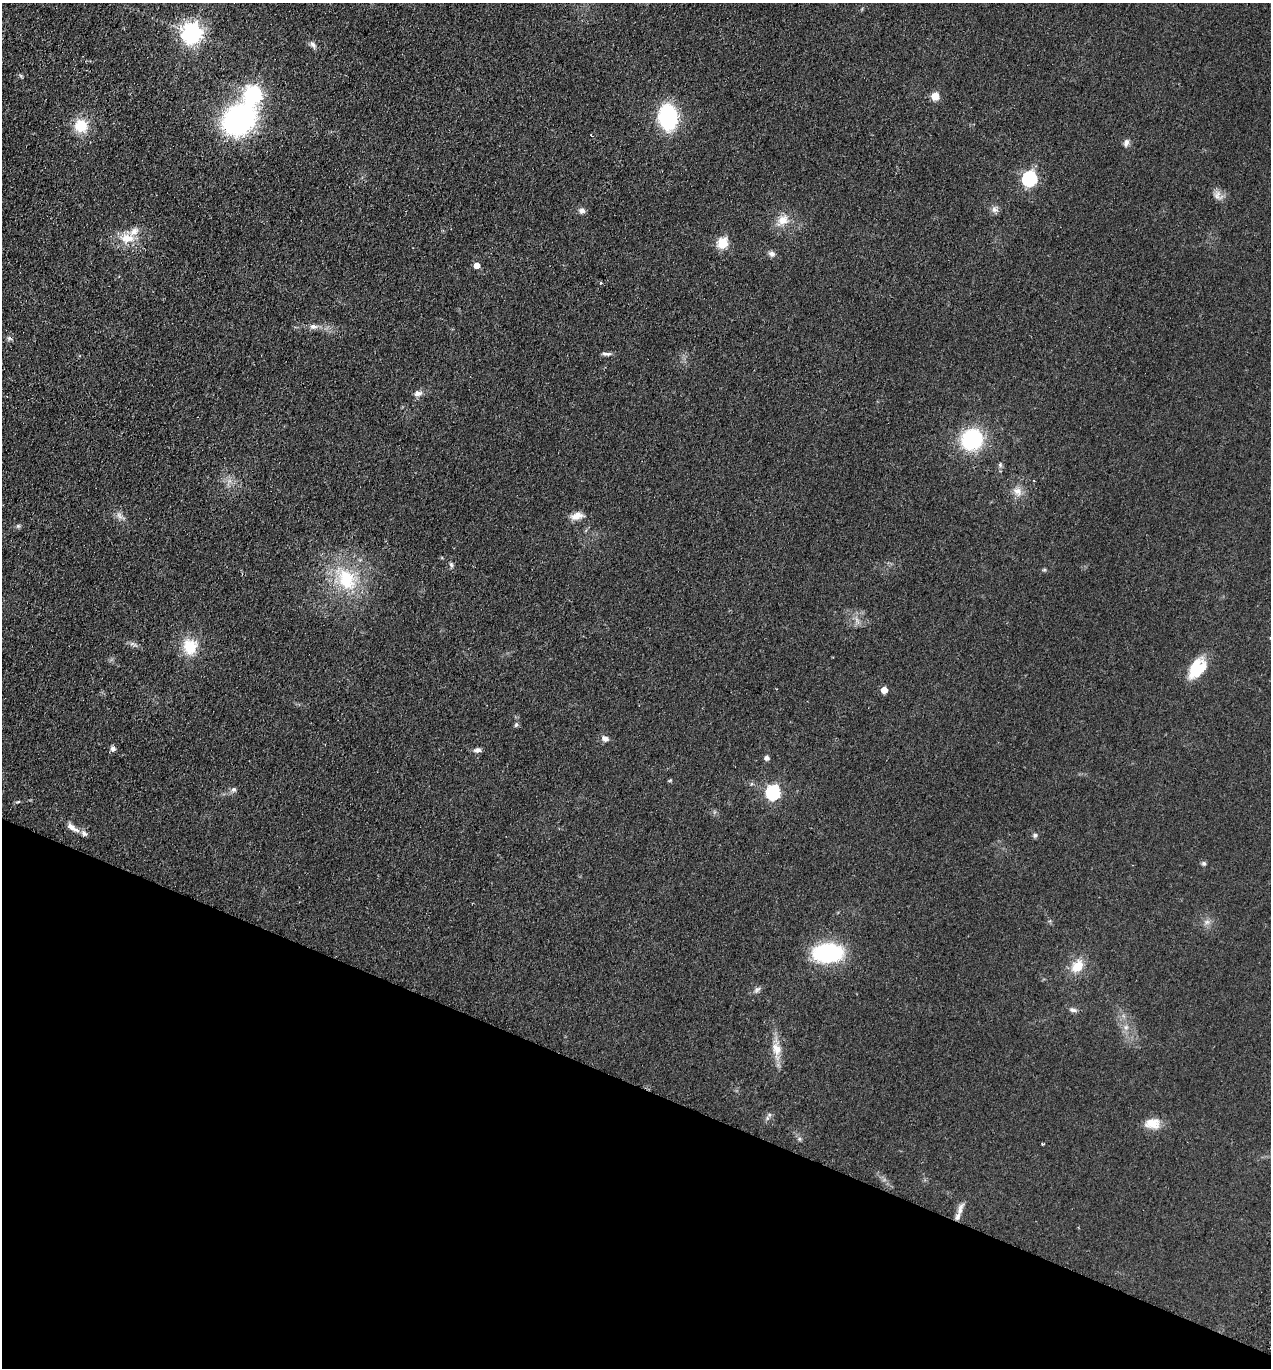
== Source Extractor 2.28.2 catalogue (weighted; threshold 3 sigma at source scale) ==
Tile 15 of 4 x 4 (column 3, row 4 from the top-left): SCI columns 2728-3996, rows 25-1390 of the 5585 x 5513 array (HDU 1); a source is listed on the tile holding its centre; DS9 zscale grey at full resolution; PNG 1273 x 1370 px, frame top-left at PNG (2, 3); no overlay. Shown black and unused: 21% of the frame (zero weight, under 2 of 3 exposures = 3% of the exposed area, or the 3 px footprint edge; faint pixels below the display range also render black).
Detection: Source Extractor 2.28.2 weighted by HDU 2 'WHT'; one run over the whole footprint, this tile lists its part. Background 0.0489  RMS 0.0093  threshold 0.0417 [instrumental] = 3 sigma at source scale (4.5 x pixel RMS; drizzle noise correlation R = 1.50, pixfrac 1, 0.05/0.05 arcsec/px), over >= 5 px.
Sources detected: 57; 2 inside a brighter listed object's ellipse — not listed separately; the other 55 listed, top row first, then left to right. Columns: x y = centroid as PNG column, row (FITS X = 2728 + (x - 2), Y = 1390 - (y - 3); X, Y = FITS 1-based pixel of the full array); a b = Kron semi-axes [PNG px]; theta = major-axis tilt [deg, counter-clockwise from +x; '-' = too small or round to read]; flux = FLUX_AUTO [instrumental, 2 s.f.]
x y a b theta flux
192 33 8 7 - 540
313 45 10 6 -46 3.1
253 94 7 7 - 270
935 96 5 5 - 22
668 117 16 11 -83 130
239 120 25 19 41 250
81 126 17 16 - 21
1126 143 11 6 75 3.5
1029 179 7 6 - 160
1218 196 14 12 -58 6
994 210 9 7 11 3.6
582 211 8 7 - 3.3
783 220 16 12 20 11
127 238 21 12 -5 16
723 243 5 5 - 60
771 254 9 7 -21 3.2
477 265 5 5 - 7.7
601 283 3 3 - 1.1
313 326 11 7 -2 4.1
9 338 7 4 -17 1.7
608 354 9 6 -2 2.6
418 393 11 7 13 4.3
972 439 17 16 - 86
1017 491 14 11 -43 7.6
119 516 12 5 -55 3.7
577 516 16 8 15 7.9
18 526 5 5 - 1.4
451 565 6 5 - 1.7
1044 570 6 4 18 1.1
346 580 35 24 -65 53
190 647 20 17 -88 24
1197 668 26 15 55 27
884 690 5 5 - 11
516 725 6 5 - 1.7
605 738 9 7 -22 3.8
113 749 6 6 - 3.4
477 750 9 6 2 3.3
766 758 5 4 - 3.7
670 780 6 3 19 0.88
234 790 7 7 - 2.6
773 792 6 6 - 150
18 802 6 3 19 0.99
73 828 20 6 -34 6.7
1035 835 6 5 - 2.1
1204 863 6 5 - 1.8
1207 922 8 5 30 2.9
828 953 24 15 2 110
1077 966 17 13 45 16
757 990 11 5 47 2.7
1073 1010 10 5 -12 2.8
1126 1027 7 6 - 3.1
776 1049 18 12 -72 12
1152 1123 21 12 -1 13
1043 1144 4 2 - 0.95
960 1209 20 6 68 6.4